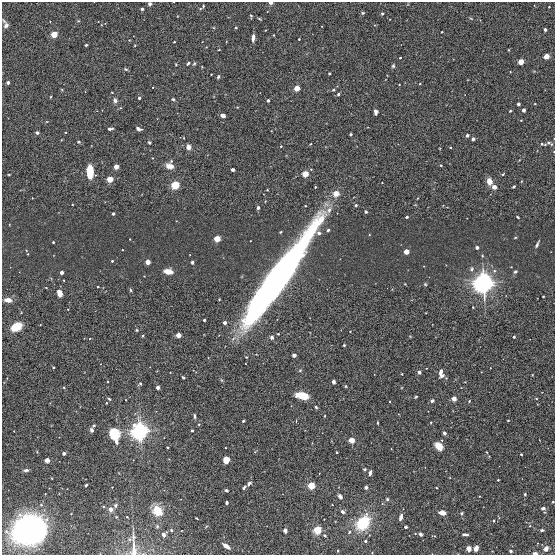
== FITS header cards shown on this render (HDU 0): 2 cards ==
NAXIS1  =                  553
NAXIS2  =                  553

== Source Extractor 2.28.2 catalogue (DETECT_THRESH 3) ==
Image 553 x 553 px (HDU 0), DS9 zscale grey, 1 PNG px = 1 image px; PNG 557 x 557 px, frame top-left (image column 1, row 553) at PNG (2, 2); no overlay
Background 0.0163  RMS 2.3e-04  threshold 6.76e-04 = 3 sigma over >= 5 px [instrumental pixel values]
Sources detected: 215; all 215 listed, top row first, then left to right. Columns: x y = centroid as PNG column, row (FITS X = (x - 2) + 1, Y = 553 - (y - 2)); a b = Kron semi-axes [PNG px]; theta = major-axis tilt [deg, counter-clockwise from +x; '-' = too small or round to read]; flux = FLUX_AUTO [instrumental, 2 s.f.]
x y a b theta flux
270 3 4 3 - 0.041
150 4 3 3 - 0.048
203 6 5 4 - 0.019
549 7 2 2 - 0.0099
142 9 3 3 - 0.019
363 13 5 4 - 0.019
382 14 3 3 - 0.017
251 16 4 3 - 0.016
259 18 5 3 - 0.013
6 25 9 5 -67 0.066
236 28 3 3 - 0.014
545 30 3 3 - 0.039
442 32 2 2 - 0.013
54 34 3 3 - 0.75
274 35 3 2 - 0.012
253 38 6 3 87 0.077
299 39 2 2 - 0.011
174 42 3 2 - 0.0088
86 45 3 3 - 0.015
546 56 5 4 - 0.086
400 58 3 2 - 0.016
521 62 4 3 - 0.5
188 63 5 3 - 0.02
194 63 5 4 - 0.018
393 66 5 4 - 0.023
126 69 5 4 - 0.019
329 73 3 2 - 0.012
218 77 4 3 - 0.023
8 82 3 3 - 0.039
399 85 3 2 - 0.0093
153 87 2 2 - 0.0087
297 88 4 3 - 0.51
333 90 4 3 - 0.017
338 94 3 3 - 0.032
50 97 3 2 - 0.01
139 98 3 3 - 0.04
173 99 4 3 - 0.017
115 100 6 5 - 0.043
268 100 3 3 - 0.058
518 104 3 3 - 0.022
535 104 3 2 - 0.011
523 110 3 3 - 0.11
510 111 3 2 - 0.012
376 112 5 4 - 0.046
223 116 4 3 - 0.058
521 120 3 2 - 0.0086
110 129 5 3 - 0.031
139 129 6 3 -21 0.04
37 133 3 3 - 0.066
351 134 3 3 - 0.033
467 135 3 3 - 0.033
473 139 3 3 - 0.039
79 142 4 3 - 0.019
149 142 4 3 - 0.018
549 143 6 5 - 0.038
542 144 5 3 - 0.03
281 146 3 3 - 0.011
188 147 5 5 - 0.088
450 147 3 2 - 0.013
441 165 3 3 - 0.011
169 166 9 7 -16 0.11
116 167 3 3 - 0.27
233 170 3 3 - 0.035
90 171 11 5 -87 0.43
9 174 3 2 - 0.011
305 174 4 3 - 0.68
110 179 4 3 - 0.62
489 181 5 4 - 0.14
382 183 3 2 - 0.0084
175 185 4 4 - 1.8
514 186 3 3 - 0.017
315 187 3 2 - 0.013
494 187 3 3 - 0.21
336 193 4 4 - 0.44
356 205 3 3 - 0.034
258 208 5 4 - 0.027
329 210 9 6 70 0.07
366 212 3 3 - 0.025
113 214 3 2 - 0.016
407 217 3 3 - 0.022
518 217 3 2 - 0.016
328 230 4 3 - 0.021
280 232 3 3 - 0.013
319 233 5 4 - 0.043
515 238 4 2 - 0.012
130 239 2 2 - 0.0092
217 239 3 3 - 0.82
53 242 3 3 - 0.026
537 245 8 3 64 0.032
477 247 3 3 - 0.092
406 252 3 3 - 0.41
28 254 3 2 - 0.011
112 261 3 3 - 0.024
148 262 3 3 - 0.33
192 262 3 3 - 0.031
511 267 2 2 - 0.0084
471 269 5 5 - 0.035
168 271 6 4 -8 0.2
515 271 5 4 - 0.021
61 272 3 3 - 0.1
279 277 74 12 55 14
64 280 2 2 - 0.012
483 283 8 7 - 7.4
425 284 4 3 - 0.014
98 287 3 2 - 0.014
131 290 5 3 - 0.018
59 293 6 5 - 0.11
543 296 3 2 - 0.017
8 300 5 4 - 0.15
204 320 3 3 - 0.053
225 323 3 3 - 0.14
16 327 7 5 27 0.58
137 330 3 3 - 0.012
350 331 3 2 - 0.0093
278 334 3 3 - 0.013
178 335 3 3 - 0.39
143 336 3 2 - 0.018
272 337 5 4 - 0.035
514 337 3 3 - 0.042
90 338 3 2 - 0.012
344 345 3 3 - 0.016
294 355 4 3 - 0.06
53 367 3 2 - 0.014
300 370 5 4 - 0.016
419 372 3 3 - 0.095
441 373 9 5 -81 0.086
402 374 3 2 - 0.015
183 377 3 2 - 0.017
107 382 3 2 - 0.016
333 382 4 3 - 0.044
140 383 4 3 - 0.031
346 386 3 3 - 0.016
64 387 4 3 - 0.015
158 387 3 3 - 0.16
302 396 9 5 -12 0.35
416 397 3 3 - 0.018
454 398 3 3 - 0.32
536 398 4 3 - 0.01
109 399 4 3 - 0.017
432 401 4 3 - 0.04
469 401 4 3 - 0.014
106 403 3 3 - 0.012
316 407 4 3 - 0.019
194 416 5 3 - 0.025
325 416 2 2 - 0.013
508 420 3 2 - 0.019
243 421 3 3 - 0.026
431 422 4 2 - 0.011
377 423 3 2 - 0.012
199 424 4 3 - 0.012
94 425 3 3 - 0.028
92 430 4 3 - 0.049
140 431 7 6 - 6.1
192 431 3 2 - 0.017
444 433 4 3 - 0.041
114 434 10 9 - 0.35
351 440 3 3 - 0.79
442 440 3 3 - 0.013
116 441 5 3 - 0.073
438 446 6 5 - 0.2
167 448 3 2 - 0.016
337 452 3 2 - 0.02
64 453 3 3 - 0.084
521 454 3 2 - 0.023
47 460 3 3 - 0.39
226 460 5 5 - 0.21
364 469 3 2 - 0.018
26 470 7 4 1 0.033
370 473 4 3 - 0.066
498 480 3 3 - 0.02
249 483 5 4 - 0.03
86 485 3 3 - 0.022
311 485 3 3 - 1.4
244 487 5 3 - 0.03
366 487 3 3 - 0.034
436 487 2 2 - 0.011
226 490 3 3 - 0.03
525 494 3 3 - 0.018
340 496 5 4 - 0.036
479 496 3 2 - 0.0082
387 499 4 3 - 0.025
227 502 3 3 - 0.034
553 502 3 2 - 0.014
116 505 5 4 - 0.028
543 508 4 3 - 0.04
111 509 4 4 - 0.071
157 510 10 8 -56 0.29
342 512 4 4 - 0.047
442 513 6 4 -16 0.091
462 513 4 3 - 0.016
127 517 3 3 - 0.014
401 517 6 3 74 0.078
197 518 3 2 - 0.01
494 521 3 2 - 0.017
363 523 13 9 50 0.66
157 526 5 5 - 0.021
406 527 3 3 - 0.022
29 530 20 17 14 6.8
171 530 4 4 - 0.018
317 530 3 3 - 2.4
542 530 4 2 - 0.026
285 531 4 3 - 0.054
164 534 5 4 - 0.056
420 534 4 3 - 0.035
465 534 5 3 - 0.044
325 535 4 4 - 0.018
133 538 18 6 89 0.083
365 541 3 3 - 0.034
226 546 6 3 -32 0.091
469 548 3 3 - 0.43
476 548 5 4 - 0.077
546 549 4 3 - 0.072
134 550 18 7 -90 0.15
510 551 3 3 - 0.025
535 553 5 3 - 0.035
At the frame edge (FLAGS 8, measured only in part): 5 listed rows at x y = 270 3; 150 4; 553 502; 134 550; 535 553